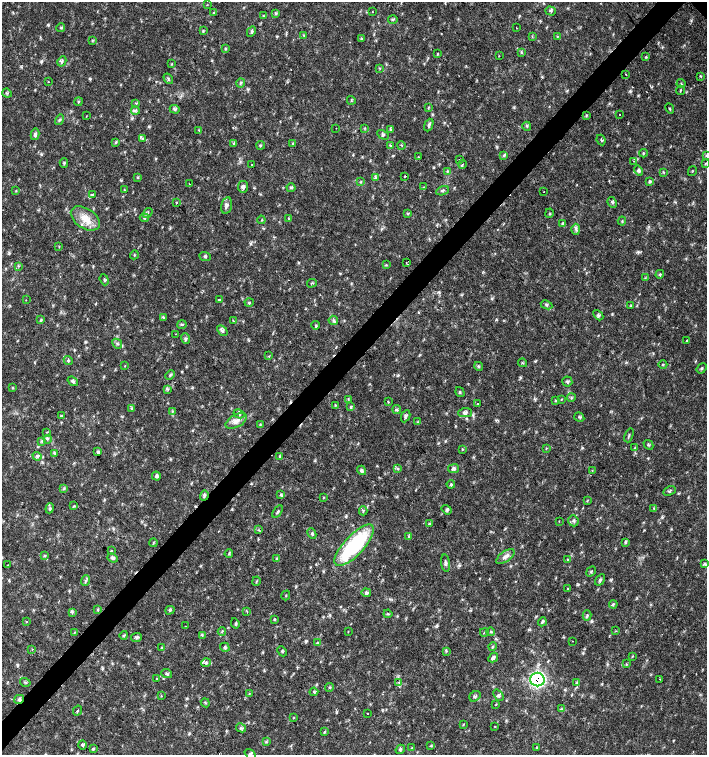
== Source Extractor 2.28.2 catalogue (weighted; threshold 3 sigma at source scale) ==
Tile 7 of 4 x 4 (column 3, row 2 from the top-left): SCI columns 3044-4453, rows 3013-4517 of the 6023 x 6029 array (HDU 1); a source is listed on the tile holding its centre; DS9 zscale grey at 2 x 2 block average (1 PNG px = mean of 2 x 2 image px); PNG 709 x 757 px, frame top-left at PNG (2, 2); each listed source drawn as its Kron ellipse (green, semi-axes under 4 px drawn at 4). Shown black and unused: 4% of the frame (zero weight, under 2 of 3 exposures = <1% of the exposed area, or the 3 px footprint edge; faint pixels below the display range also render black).
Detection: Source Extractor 2.28.2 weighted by HDU 2 'WHT'; one run over the whole footprint, this tile lists its part. Background 0.018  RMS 0.0031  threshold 0.0141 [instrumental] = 3 sigma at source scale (4.5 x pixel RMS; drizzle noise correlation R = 1.50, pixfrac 1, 0.0396/0.0396 arcsec/px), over >= 5 px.
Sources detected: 295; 8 cosmic-ray / hot-pixel residue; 2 long thin detections or spike segments (spike, bleed or trail) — neither listed nor drawn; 5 inside a brighter listed object's ellipse — not listed separately; the other 280 listed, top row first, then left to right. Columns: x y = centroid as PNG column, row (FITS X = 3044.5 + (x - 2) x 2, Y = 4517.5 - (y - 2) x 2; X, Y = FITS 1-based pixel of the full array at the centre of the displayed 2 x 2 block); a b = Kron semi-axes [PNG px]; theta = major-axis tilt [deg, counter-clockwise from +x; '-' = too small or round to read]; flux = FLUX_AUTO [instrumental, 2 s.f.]
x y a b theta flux
207 5 2 2 - 0.41
551 11 5 2 - 1
214 12 4 2 - 0.6
373 12 2 2 - 0.57
275 14 4 3 - 0.99
263 15 3 2 - 0.52
393 19 5 4 - 1.1
61 28 4 3 - 0.89
516 28 2 2 - 0.56
203 31 3 3 - 0.81
251 31 6 3 64 1.2
304 35 3 2 - 0.53
532 37 3 2 - 0.55
557 37 3 2 - 0.57
361 39 3 2 - 0.56
92 40 3 2 - 0.54
225 48 4 2 - 0.75
521 52 3 3 - 0.77
438 54 2 2 - 3
499 56 2 2 - 0.36
646 57 3 3 - 0.78
62 61 5 3 - 1.4
172 64 3 2 - 0.53
380 68 4 2 - 0.58
626 75 2 2 - 1.2
701 76 3 2 - 0.54
168 79 6 2 -56 0.96
48 82 2 2 - 0.88
241 83 4 3 - 0.96
681 84 4 3 - 0.81
680 90 5 2 - 0.66
7 93 5 3 - 0.84
351 100 4 2 - 0.65
78 102 4 3 - 0.75
136 103 3 2 - 0.49
429 107 4 2 - 0.62
175 109 5 4 - 1.4
670 109 5 2 - 0.64
135 110 4 3 - 1.2
586 115 3 3 - 0.68
620 115 2 2 - 0.74
86 116 3 2 - 0.34
59 120 5 3 - 1.1
429 125 6 3 68 1.4
527 126 4 2 - 0.75
336 128 2 2 - 0.24
365 128 4 2 - 0.6
199 130 4 2 - 0.66
391 130 4 3 - 0.97
35 134 6 4 77 1.5
383 135 6 3 -28 1.4
143 138 3 2 - 0.57
601 140 5 2 - 0.61
116 142 4 3 - 0.81
293 143 3 3 - 0.73
233 144 3 2 - 0.54
261 145 4 2 - 0.64
391 145 4 2 - 0.58
401 145 4 2 - 0.49
643 153 4 2 - 0.64
504 155 3 2 - 0.76
706 155 3 2 - 0.6
418 157 2 2 - 0.48
459 160 2 2 - 2.5
634 161 2 2 - 0.45
64 163 5 3 - 0.88
252 164 2 2 - 0.35
462 164 4 2 - 0.8
705 164 4 2 - 0.49
447 171 4 2 - 0.67
639 171 5 3 - 1.7
692 171 5 2 - 0.39
664 172 3 2 - 0.54
405 176 2 2 - 1.4
138 178 4 2 - 0.65
375 178 4 4 - 1.1
650 181 4 3 - 1
361 182 3 2 - 0.58
189 184 2 2 - 1
243 187 6 5 - 2.2
424 187 3 2 - 0.51
291 188 4 3 - 1.2
125 190 3 2 - 0.55
16 191 3 3 - 0.52
443 191 7 3 22 1.2
544 192 2 2 - 0.77
92 195 2 2 - 2
176 202 2 2 - 1.1
612 202 6 4 -64 1.5
227 205 8 5 76 2.7
148 213 5 2 - 0.65
549 213 5 2 - 0.64
407 214 3 3 - 0.75
85 218 16 10 -34 10
144 218 5 3 - 1.1
289 218 3 3 - 0.76
261 220 4 2 - 0.45
622 221 4 3 - 0.78
563 223 3 3 - 0.92
576 229 5 2 - 1.3
59 246 3 2 - 0.41
134 255 4 2 - 0.61
205 257 6 3 -22 1.1
406 263 2 2 - 1.2
386 265 3 2 - 0.54
18 266 3 2 - 0.5
660 274 4 3 - 0.98
645 278 3 2 - 0.54
104 280 6 3 -70 0.95
312 283 5 2 - 0.82
26 300 2 2 - 0.48
219 300 2 2 - 29
249 303 4 2 - 0.75
546 305 6 3 -26 1.3
630 306 3 2 - 0.52
598 315 6 4 -46 1.5
163 317 4 3 - 0.96
41 320 4 3 - 1
333 320 5 4 - 1.8
233 321 2 2 - 1
182 324 4 2 - 0.81
316 325 4 3 - 0.98
222 330 6 4 -44 1.9
176 334 2 2 - 0.34
186 339 5 3 - 1.5
687 341 3 2 - 0.59
117 344 5 3 - 1.3
269 356 2 2 - 0.66
68 360 5 3 - 1
522 363 4 2 - 0.65
663 365 4 2 - 0.61
125 366 3 2 - 0.36
479 366 4 3 - 1
702 368 6 3 51 0.98
170 375 5 3 - 0.93
73 381 6 3 -37 1.7
567 382 5 5 - 1.4
13 388 3 3 - 0.61
168 389 4 2 - 0.82
460 392 5 2 - 0.72
571 398 4 2 - 0.73
348 399 4 2 - 0.5
561 399 3 2 - 0.41
556 400 4 3 - 0.7
388 402 3 2 - 0.73
477 404 3 2 - 0.35
335 405 3 3 - 0.57
351 407 3 3 - 0.89
132 408 3 3 - 0.79
397 409 4 3 - 1.6
173 411 3 2 - 0.66
465 413 6 4 1 2
239 414 6 4 -29 1.5
61 415 3 2 - 0.62
406 416 6 3 64 1.3
579 417 5 3 - 1
236 421 11 6 28 4.7
417 422 3 2 - 0.62
260 424 3 2 - 0.52
46 432 2 2 - 1.3
629 435 7 2 70 0.98
48 439 4 2 - 0.53
41 441 4 3 - 0.9
648 445 5 3 - 0.94
546 448 3 2 - 0.49
635 448 4 3 - 0.8
462 449 4 2 - 0.56
98 452 4 3 - 1.4
55 453 4 3 - 0.84
37 456 5 4 - 1.3
280 456 4 3 - 0.82
398 469 4 3 - 1
454 469 5 4 - 1.9
362 470 5 3 - 1.8
592 471 2 2 - 0.27
156 476 4 4 - 1.7
451 484 4 3 - 1.1
64 489 3 2 - 0.64
669 491 6 3 27 1.2
204 495 5 4 - 1.7
281 495 4 3 - 1.1
323 497 3 2 - 0.46
587 501 3 2 - 0.55
74 506 4 3 - 0.73
50 508 5 3 - 1.3
654 508 3 3 - 0.79
447 510 5 3 - 1.2
363 511 4 3 - 0.93
278 512 7 3 56 1.1
559 521 2 2 - 0.32
573 521 6 5 - 1.6
429 524 2 2 - 5.8
259 530 3 2 - 0.63
312 534 5 3 - 1
409 536 3 2 - 0.51
625 542 4 3 - 1
153 543 4 2 - 0.61
354 545 27 10 47 75
111 551 3 2 - 0.56
229 554 4 3 - 0.9
45 555 3 2 - 0.59
505 557 10 5 36 3.7
113 558 5 4 - 1.8
277 558 4 2 - 0.67
568 559 3 2 - 0.62
446 563 9 3 -83 1.7
705 564 4 3 - 1.7
8 565 3 2 - 0.37
591 571 5 3 - 0.85
600 580 6 4 58 1.6
85 581 5 3 - 1.3
256 581 4 2 - 0.57
568 588 2 2 - 0.64
366 593 5 3 - 1.5
286 595 5 2 - 0.43
613 604 4 3 - 0.85
98 610 4 2 - 0.64
170 610 4 3 - 1.1
247 611 3 2 - 0.46
72 612 4 2 - 0.92
388 614 4 3 - 0.86
587 615 5 3 - 1.1
275 619 4 2 - 0.65
26 621 2 2 - 0.49
542 622 5 3 - 1.4
235 623 5 2 - 0.81
185 626 2 2 - 0.43
616 631 2 2 - 0.55
74 632 3 2 - 0.53
222 632 4 3 - 0.68
348 632 3 2 - 0.31
484 632 4 2 - 0.52
491 632 4 3 - 0.75
124 635 4 3 - 0.86
202 635 4 2 - 0.71
137 637 5 4 - 1.5
573 641 2 2 - 0.63
318 643 3 2 - 0.46
162 647 4 2 - 0.56
225 647 5 4 - 1.4
493 647 4 3 - 0.8
32 649 3 2 - 0.53
282 651 5 3 - 0.89
446 651 3 2 - 0.66
632 656 4 2 - 0.57
493 658 5 4 - 2.1
206 663 5 3 - 1.4
626 664 3 3 - 0.58
167 674 6 3 -22 1.1
156 679 2 2 - 0.43
660 679 2 2 - 0.47
537 680 7 7 - 84
25 682 5 2 - 0.85
399 682 3 2 - 0.74
577 683 4 3 - 1
330 687 4 3 - 0.75
314 692 4 3 - 0.91
249 694 3 2 - 0.49
498 695 6 3 -53 1.2
161 696 2 2 - 0.41
475 696 6 4 35 1.6
19 699 5 4 - 1.8
205 703 4 2 - 0.78
496 704 3 2 - 0.47
562 709 3 3 - 0.85
77 711 5 2 - 0.76
367 713 2 2 - 0.57
293 718 3 2 - 0.47
463 724 4 2 - 0.56
495 726 2 2 - 1
241 728 5 3 - 1.1
324 732 4 3 - 0.69
266 742 4 2 - 0.67
82 745 4 4 - 1.2
431 745 3 3 - 0.62
412 748 4 2 - 0.35
537 748 4 3 - 0.66
93 749 3 3 - 0.92
400 749 5 3 - 1.4
250 754 6 3 -36 1.1
Overlapping masked pixels (flux is a lower limit): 3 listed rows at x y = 204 495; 537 680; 19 699
Isophote crosses this tile's border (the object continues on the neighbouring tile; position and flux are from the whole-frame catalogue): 2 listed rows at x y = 706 155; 250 754
Diffuse or blended objects may show on this block-average render without a row.